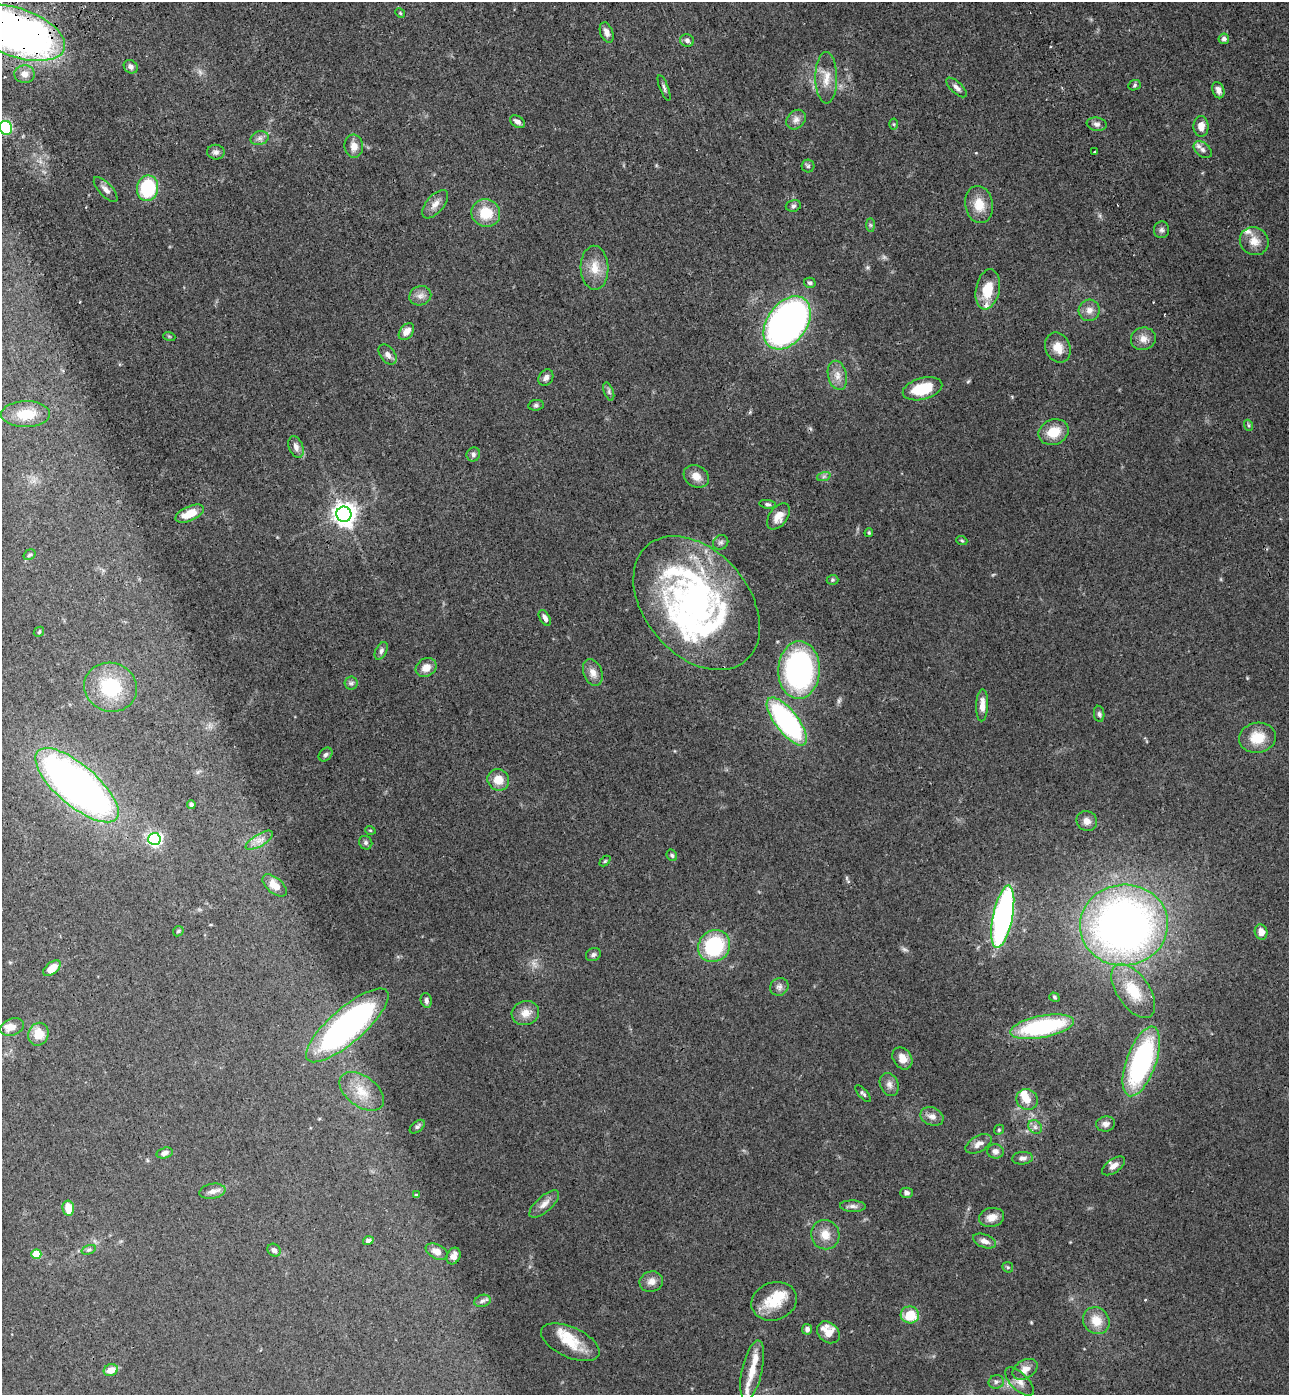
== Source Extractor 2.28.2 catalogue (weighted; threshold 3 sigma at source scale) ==
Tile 11 of 4 x 4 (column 3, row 3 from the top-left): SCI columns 2918-4204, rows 1505-2897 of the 5706 x 5794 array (HDU 1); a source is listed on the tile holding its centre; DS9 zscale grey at full resolution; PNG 1291 x 1397 px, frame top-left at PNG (2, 2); each listed source drawn as its Kron ellipse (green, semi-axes under 4 px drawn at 4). Shown black and unused: <1% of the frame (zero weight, under 3 of 4 exposures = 6% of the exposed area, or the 3 px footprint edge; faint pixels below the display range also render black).
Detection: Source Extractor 2.28.2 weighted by HDU 2 'WHT'; one run over the whole footprint, this tile lists its part. Background 0.0787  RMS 0.0043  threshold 0.0195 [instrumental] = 3 sigma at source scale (4.5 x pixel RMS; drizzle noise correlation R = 1.50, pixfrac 1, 0.05/0.05 arcsec/px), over >= 5 px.
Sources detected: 167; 4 too faint to see at this stretch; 2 inside a brighter object's white glare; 2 cosmic-ray / hot-pixel residue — neither listed nor drawn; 8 inside a brighter listed object's ellipse — not listed separately; the other 151 listed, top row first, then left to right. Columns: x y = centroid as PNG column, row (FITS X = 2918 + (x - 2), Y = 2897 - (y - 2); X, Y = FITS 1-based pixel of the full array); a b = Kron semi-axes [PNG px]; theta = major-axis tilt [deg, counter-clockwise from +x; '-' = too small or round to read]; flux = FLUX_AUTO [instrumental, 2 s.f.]
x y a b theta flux
400 13 5 4 - 0.48
17 33 50 24 -19 280
607 33 11 6 -71 2.3
1224 39 5 5 - 1.2
687 40 7 6 - 1.6
131 67 7 6 - 1.5
25 74 10 9 - 3.4
826 78 26 11 -90 6.4
1134 85 6 5 - 0.67
956 87 13 5 -43 1.7
664 88 13 3 -69 1
1218 90 8 6 -68 2
796 120 11 8 44 2.4
517 122 8 5 -33 1.8
894 124 5 3 - 0.42
1097 124 10 6 -9 1.7
1201 126 10 7 -89 3.6
6 128 7 6 - 27
260 138 9 6 15 1.7
354 146 11 9 -85 3.3
1203 150 10 7 -39 1.9
1095 151 3 3 - 0.91
216 152 8 7 - 1.6
808 166 6 6 - 0.83
147 188 13 10 79 26
106 189 16 6 -47 2.3
435 204 17 8 49 3.2
979 204 19 14 -79 7.2
793 206 8 5 14 0.96
486 213 14 13 - 12
870 225 7 4 -89 0.71
1161 230 8 7 - 1.4
1254 241 15 13 -39 5.1
594 268 22 14 -88 7.2
810 283 6 5 - 0.77
988 289 20 12 79 10
420 296 11 9 20 2.7
1089 310 11 10 - 3.1
787 323 29 19 54 180
406 332 9 6 51 3.8
169 336 6 4 -19 0.49
1143 339 12 11 - 3.5
1058 348 15 12 -67 5.2
388 355 11 7 -52 2.2
837 375 15 9 -78 3.7
546 378 9 7 56 1.9
923 389 20 10 16 15
609 392 9 4 -70 1
536 405 8 5 8 0.94
26 414 24 13 1 12
1248 425 6 3 -71 0.56
1054 432 15 12 22 8.6
296 447 11 7 -68 2.1
473 454 7 6 - 1.2
696 476 13 10 -30 4.1
824 476 7 4 19 0.89
767 504 8 4 -9 0.91
190 514 15 7 24 7.4
344 514 7 7 - 350
778 516 15 9 53 5.1
869 533 4 3 - 0.5
962 541 6 3 -20 0.48
721 542 8 7 - 1.2
29 555 6 5 - 0.84
832 580 6 5 - 0.67
697 603 76 52 -50 150
545 618 8 5 -58 2.1
39 632 6 4 46 0.55
381 651 9 5 62 1.3
426 667 11 9 30 4.2
799 670 29 21 88 93
593 672 14 9 -69 3.4
351 683 6 6 - 0.99
111 687 27 24 -21 25
982 705 16 6 88 4.1
1099 714 8 5 -81 1
787 722 29 11 -52 81
1257 738 18 15 9 9.4
326 755 8 6 44 1
498 780 11 10 - 6
77 785 52 20 -40 240
191 804 4 4 - 0.9
1087 821 10 9 - 2.6
370 830 5 3 - 0.37
154 839 6 6 - 98
259 840 15 6 31 3
366 843 7 6 - 1.2
672 855 6 5 - 0.78
605 861 6 4 44 0.54
275 885 14 7 -40 4.8
1003 917 32 10 79 130
1124 925 44 40 8 260
178 931 6 4 46 0.61
1261 932 7 6 - 3.6
714 946 17 15 48 34
593 954 8 6 30 1.2
52 968 10 6 39 5.6
779 987 9 8 - 1.7
1133 991 31 16 -56 14
1054 997 5 4 - 0.73
426 1000 7 5 -78 1.5
525 1013 14 12 13 4.3
347 1025 52 17 41 120
12 1027 12 8 20 3.1
1042 1027 32 11 11 51
38 1034 11 10 - 7.2
902 1058 12 9 -56 4.1
1141 1061 36 14 70 71
889 1084 12 9 -66 2.3
362 1091 25 15 -37 9.2
863 1094 11 4 -48 0.92
1027 1100 11 10 - 4.2
932 1116 12 9 -23 2.5
1106 1124 9 7 9 2
417 1127 9 5 40 0.97
1035 1127 7 6 - 1.4
999 1130 5 4 - 0.55
978 1144 14 7 29 2.8
995 1151 8 7 - 2.1
165 1153 8 5 16 2.1
1022 1158 10 6 5 1.7
1114 1166 13 7 35 2.7
212 1191 13 7 10 2.3
906 1193 6 5 - 1.2
416 1195 4 4 - 0.57
544 1204 19 7 42 3.1
853 1206 13 5 -3 1.7
68 1208 7 5 -81 7
991 1217 12 9 13 3.8
825 1235 15 14 - 5.6
368 1241 5 4 - 1.5
984 1241 12 6 -21 2.6
89 1250 7 4 18 0.87
274 1250 7 6 - 1.6
437 1252 11 7 -25 3.3
36 1254 5 5 - 13
454 1256 8 6 64 2.4
1008 1267 6 5 - 0.63
651 1282 12 10 18 3
482 1301 8 6 18 1.2
774 1301 23 19 20 12
910 1315 9 8 - 11
1096 1321 14 12 -49 6.8
807 1329 5 5 - 1.8
828 1332 12 9 -41 5.9
570 1342 31 15 -24 11
1025 1369 13 9 30 3.7
111 1370 7 6 - 4.7
752 1370 30 10 77 8.7
1019 1381 18 8 -44 3.3
996 1382 8 7 - 1.3
Overlapping masked pixels (flux is a lower limit): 1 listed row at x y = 17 33
Isophote crosses this tile's border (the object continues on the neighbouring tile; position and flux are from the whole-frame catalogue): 2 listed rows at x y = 17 33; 6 128